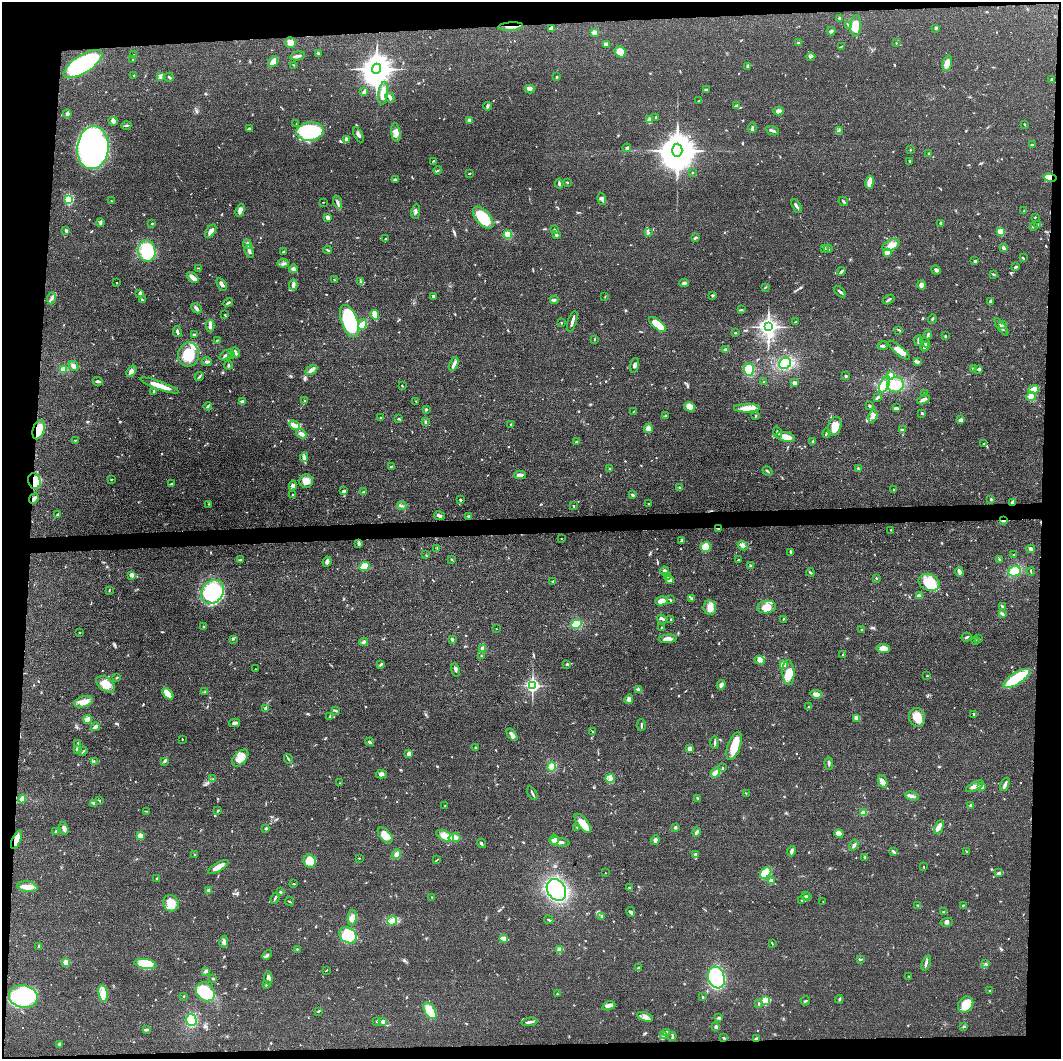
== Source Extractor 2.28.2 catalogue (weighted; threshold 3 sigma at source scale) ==
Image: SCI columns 3-4235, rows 17-4243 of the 4237 x 4258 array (HDU 1 of 3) = the unmasked area's bounding box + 8 px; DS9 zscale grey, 4 x 4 block average (1 PNG px = mean of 4 x 4 image px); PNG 1063 x 1061 px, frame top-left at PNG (2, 2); each listed source drawn as its Kron ellipse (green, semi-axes under 4 px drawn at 4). Shown black and unused: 9% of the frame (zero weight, under 3 of 4 exposures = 1% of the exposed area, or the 3 px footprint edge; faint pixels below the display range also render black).
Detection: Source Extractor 2.28.2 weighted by HDU 2 'WHT'. Background 0.0573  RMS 0.0053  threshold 0.024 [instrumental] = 3 sigma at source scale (4.5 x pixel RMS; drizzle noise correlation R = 1.50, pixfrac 1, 0.05/0.05 arcsec/px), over >= 5 px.
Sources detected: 813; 1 inside a brighter object's white glare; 2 cosmic-ray / hot-pixel residue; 1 long thin detection or spike segment (spike, bleed or trail) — neither listed nor drawn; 12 coinciding with a brighter row at this scale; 44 inside a brighter listed object's ellipse — not listed separately; of the other 753, all 500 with FLUX_AUTO >= 1.77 (the completeness limit of this list) listed and drawn (253 fainter detections not listed), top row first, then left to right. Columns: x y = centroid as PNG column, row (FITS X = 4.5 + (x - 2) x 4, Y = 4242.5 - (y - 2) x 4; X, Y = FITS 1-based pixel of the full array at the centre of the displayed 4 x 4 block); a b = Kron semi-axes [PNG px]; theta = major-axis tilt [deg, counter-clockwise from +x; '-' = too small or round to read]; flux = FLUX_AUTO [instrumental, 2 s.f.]
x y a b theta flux
840 18 2 2 - 7.1
849 25 2 2 - 1.8
856 26 11 5 89 68
511 27 12 2 4 15
551 28 4 3 - 7.9
936 28 4 3 - 3.9
831 31 4 2 - 4.4
594 32 2 2 - 84
290 43 6 5 - 23
798 43 3 2 - 2
896 43 2 2 - 1.8
606 44 3 2 - 19
841 46 3 2 - 2.2
620 52 6 5 - 35
318 53 2 2 - 4.9
133 55 2 2 - 2.6
297 56 7 2 12 11
811 57 4 2 - 4.7
133 60 2 2 - 2.7
273 62 6 2 51 61
947 63 8 4 75 33
83 64 22 9 32 410
294 65 2 2 - 2
748 66 3 3 - 4.4
376 69 5 4 - 6500
134 75 2 2 - 2.2
161 77 3 2 - 4.6
169 77 5 2 - 4.2
557 77 3 2 - 3.3
1051 79 4 2 - 2.9
530 89 5 3 - 6.1
706 90 3 2 - 6.6
364 92 4 2 - 12
383 93 11 4 83 29
390 97 5 2 - 9
699 101 3 2 - 2
487 106 4 2 - 4.6
736 106 3 2 - 8.3
778 111 5 3 - 13
67 114 4 3 - 14
656 117 2 2 - 2.9
469 120 3 2 - 8.7
650 120 4 3 - 23
113 121 4 3 - 8.7
296 124 2 2 - 2.4
1025 124 3 2 - 2
126 125 5 2 - 4.1
752 128 5 2 - 6.3
249 129 2 2 - 6.9
839 130 2 2 - 2.6
310 131 13 9 7 330
772 131 7 2 -21 7.9
396 132 9 4 -82 21
358 135 8 3 -62 8.5
346 139 3 2 - 11
1032 145 3 2 - 3.7
93 148 21 15 84 950
627 148 4 3 - 7
677 150 7 5 88 13000
910 150 2 2 - 2.1
929 153 2 2 - 4.1
433 161 3 2 - 2.3
910 161 3 2 - 3.4
438 170 4 2 - 2.8
693 172 2 2 - 2
470 173 3 2 - 2.5
1050 178 6 3 -11 41
395 180 3 2 - 8.1
567 182 2 2 - 3.1
870 182 6 3 80 39
559 183 5 2 - 5.5
69 199 3 2 - 170
602 199 6 3 -80 9
111 201 2 2 - 1.9
843 201 5 2 - 4.3
323 202 2 2 - 1.9
337 202 6 3 -73 7.9
796 206 7 2 -59 8.5
240 210 7 3 70 12
416 211 7 2 82 6.5
1024 211 2 2 - 1.9
327 217 3 3 - 10
1035 217 2 2 - 1.9
483 218 13 7 -48 120
100 223 4 3 - 4.8
152 223 2 2 - 6.7
941 223 2 2 - 8.8
1038 224 3 2 - 3.3
1033 226 3 2 - 3
66 230 4 2 - 3.9
554 230 4 2 - 4.1
211 231 7 4 55 14
1001 231 3 3 - 36
648 233 3 2 - 2.8
508 234 4 4 - 28
556 235 4 2 - 7.6
695 238 4 2 - 3.1
385 239 4 2 - 2.1
247 244 5 2 - 4.8
891 245 9 5 24 24
1003 248 3 3 - 6.4
824 249 3 2 - 3.4
828 249 4 2 - 2.3
328 250 4 2 - 2.8
147 251 11 8 -85 160
249 251 6 3 -72 11
283 252 3 2 - 4
887 253 3 2 - 5.4
1023 258 3 2 - 2.2
975 261 3 3 - 5.6
283 263 5 3 - 8
1016 267 3 3 - 3.4
199 268 3 2 - 1.9
293 269 4 3 - 5.7
936 270 5 3 - 7.2
841 271 4 2 - 6.7
993 274 3 2 - 2.7
193 277 7 3 -42 27
334 279 3 2 - 2
361 281 3 2 - 1.9
117 283 2 2 - 3.3
684 283 4 3 - 8.2
222 284 7 3 -56 9.7
293 285 5 3 - 12
922 285 4 3 - 19
765 287 3 2 - 1.8
840 292 7 2 -42 7.5
140 293 4 2 - 9.8
434 296 3 3 - 8.4
713 296 4 2 - 3.9
605 297 3 2 - 1.9
52 298 6 3 68 9.6
889 299 6 2 30 6.4
142 300 4 2 - 4.4
554 300 4 3 - 5.2
990 301 3 2 - 5.4
228 302 5 2 - 4.6
196 308 5 3 - 8.1
741 310 3 2 - 2.9
225 315 2 2 - 2.7
375 315 5 3 - 26
932 319 4 2 - 2.3
349 321 17 8 -70 320
572 321 11 2 72 16
795 322 2 2 - 1.8
561 323 2 2 - 3.3
362 325 5 4 - 29
658 325 10 4 -40 60
1003 325 2 2 - 1.8
210 326 6 3 -87 11
768 327 3 3 - 2100
1001 327 10 2 -55 10
898 330 3 2 - 2.8
177 332 5 2 - 8.4
735 333 3 2 - 2.7
195 335 3 2 - 7.6
928 335 4 2 - 5.6
945 336 2 2 - 2.6
594 339 2 2 - 2.3
217 340 2 2 - 3
918 341 5 2 - 6
925 342 5 2 - 5.2
883 346 5 2 - 5.8
925 347 5 3 - 7.9
726 350 3 2 - 3.9
899 350 14 4 -41 27
235 352 5 2 - 8.5
189 355 12 10 83 85
226 355 7 2 32 8
232 356 3 2 - 2.7
207 362 5 2 - 5.5
917 362 4 3 - 4.5
785 363 6 5 - 100
454 364 7 3 64 12
228 365 4 2 - 3.5
635 365 7 2 74 10
74 366 5 4 - 9.7
63 369 4 3 - 16
973 369 3 2 - 5.1
979 369 2 2 - 11
311 370 6 3 32 13
749 370 6 5 - 59
131 371 6 4 51 11
846 376 2 2 - 4
890 376 4 3 - 19
199 377 5 2 - 4.2
98 381 5 2 - 5.6
764 381 2 2 - 1.9
794 383 3 3 - 8.6
885 384 8 4 63 21
895 385 8 7 - 61
160 386 20 3 -19 52
402 386 2 2 - 2
1034 389 5 4 - 25
154 391 2 2 - 4.5
924 394 3 2 - 2.5
1031 396 5 4 - 25
877 398 4 2 - 3.4
923 399 7 3 30 12
304 401 3 2 - 2.6
415 401 2 2 - 2
242 402 2 2 - 28
208 406 4 2 - 4.9
869 406 3 2 - 3.1
690 407 5 4 - 36
747 408 13 4 1 40
896 408 3 2 - 3.2
426 410 4 2 - 2.1
633 412 3 2 - 2.1
922 413 2 2 - 3.7
665 416 3 2 - 2.5
756 416 2 2 - 3.2
873 416 7 3 74 9.4
380 417 2 2 - 2.1
398 419 3 2 - 2.1
961 420 3 2 - 15
425 422 4 2 - 4.9
511 424 2 2 - 1.9
295 425 6 3 -32 20
835 426 10 6 72 34
648 428 5 3 - 22
39 430 10 5 71 49
902 430 3 3 - 3.9
778 433 6 2 -73 4.6
826 433 5 2 - 5.3
301 434 5 3 - 17
786 437 9 4 -12 42
75 440 2 2 - 2.5
576 442 3 2 - 2.7
813 442 3 2 - 6.6
983 443 2 2 - 1.8
304 457 5 3 - 7.6
391 466 4 2 - 2.9
609 468 2 2 - 1.8
858 469 4 2 - 3.6
768 471 5 2 - 3.8
520 475 6 3 3 21
111 479 3 2 - 1.9
34 481 8 6 -73 40
306 481 7 7 - 31
172 484 3 2 - 3.5
293 485 5 4 - 6.3
679 488 3 2 - 3.3
893 490 2 2 - 1.8
344 491 3 2 - 3.2
364 492 4 2 - 3.1
293 495 3 2 - 3.2
633 495 3 2 - 6
34 499 5 3 - 14
991 499 2 2 - 3.5
460 500 3 2 - 4.5
1012 502 4 3 - 9.1
209 504 2 2 - 2.4
648 504 2 2 - 1.9
402 506 5 2 - 5.1
574 506 3 2 - 2.5
57 515 4 2 - 3.7
439 516 5 3 - 7.6
468 516 2 2 - 16
1003 520 4 2 - 5.1
718 528 2 2 - 6.1
891 530 2 2 - 2
561 538 2 2 - 2.5
681 540 2 2 - 3.8
359 544 4 2 - 6.7
743 546 5 2 - 6.7
706 547 5 5 - 58
437 548 2 2 - 2.7
1031 549 4 3 - 12
791 552 3 2 - 8.4
426 555 2 2 - 2
1014 555 2 2 - 2.1
999 559 2 2 - 2.9
240 560 2 2 - 2.5
451 560 3 2 - 2.6
738 560 2 2 - 11
327 562 5 4 - 7.9
365 566 5 3 - 70
751 566 3 3 - 3.7
665 571 4 3 - 6
1015 571 6 5 - 56
810 572 4 2 - 3.7
959 572 5 2 - 16
1031 572 4 2 - 2.6
132 575 3 3 - 16
667 577 3 2 - 3.5
876 578 2 2 - 2.7
670 580 3 2 - 4.6
553 581 3 2 - 3.1
929 582 10 8 -21 66
109 590 2 2 - 2
213 592 13 10 50 300
919 596 3 2 - 20
692 599 3 2 - 6.4
670 600 4 2 - 2.6
661 601 6 4 14 20
710 607 7 6 - 25
767 607 9 6 8 42
1002 607 4 2 - 5.8
1002 614 4 3 - 5.7
662 619 5 2 - 5
671 619 2 2 - 3.5
783 619 3 2 - 2.8
576 624 5 4 - 30
204 627 3 2 - 2.8
661 628 3 2 - 1.9
496 629 2 2 - 2.4
862 629 2 2 - 3.4
79 633 2 2 - 2.1
967 637 5 2 - 4.6
233 639 3 2 - 2
452 639 3 2 - 6
668 639 9 4 5 18
979 639 2 2 - 2.3
975 640 2 2 - 4.6
364 642 4 3 - 5.4
483 648 4 2 - 4.5
883 648 7 4 -9 24
842 655 3 2 - 2.3
481 656 2 2 - 2.4
760 660 5 3 - 8.9
381 664 4 2 - 4.8
567 664 2 2 - 6.8
783 665 4 3 - 22
255 669 2 2 - 2
456 670 7 2 -77 6.1
788 673 12 6 -88 35
927 676 2 2 - 1.8
117 678 3 2 - 3
1016 678 15 5 33 150
106 684 10 6 -37 40
532 685 2 2 - 950
721 685 5 3 - 13
638 689 4 2 - 5.7
205 692 3 2 - 2.5
168 694 7 3 -46 36
816 694 6 3 -14 28
629 699 5 4 - 9
83 702 9 5 15 23
809 707 4 2 - 2.7
265 708 4 2 - 5.5
336 711 3 2 - 2.9
974 714 3 2 - 3.2
330 716 4 2 - 3
917 717 9 8 - 41
857 718 3 2 - 20
88 719 4 2 - 38
235 723 5 2 - 11
641 725 6 2 -89 4.5
95 727 4 3 - 9.8
593 732 2 2 - 2.7
512 735 7 3 -54 18
182 739 2 2 - 2.5
370 742 4 2 - 4.4
715 742 6 2 -90 5.4
78 744 3 2 - 8.8
734 746 15 6 70 57
475 748 2 2 - 12
690 749 3 3 - 17
78 750 4 3 - 5.2
83 751 4 2 - 3.4
409 754 3 3 - 11
240 758 10 6 46 39
288 759 5 2 - 3.7
94 761 2 2 - 1.9
165 761 3 3 - 5
829 763 6 2 -89 6.3
552 767 4 4 - 28
722 768 3 2 - 3.1
715 773 5 2 - 39
381 774 5 3 - 9.6
610 778 4 3 - 8.3
213 779 2 2 - 2
883 781 7 4 -68 13
340 783 2 2 - 1.8
1005 784 7 3 67 9.7
975 786 10 3 26 14
981 787 3 3 - 11
532 793 7 2 -62 4.9
746 793 2 2 - 1.9
912 796 7 3 -14 11
697 798 2 2 - 2.8
22 799 4 3 - 16
100 801 2 2 - 2.4
94 803 4 2 - 6.7
971 805 2 2 - 29
445 806 2 2 - 2.1
218 810 3 2 - 2.6
146 811 3 2 - 2.3
863 813 2 2 - 97
583 823 11 5 -52 39
577 827 2 2 - 2.1
675 827 3 2 - 5.8
939 827 7 4 65 17
64 828 6 4 -73 9.5
266 828 3 2 - 5.2
56 832 3 2 - 6.5
696 832 5 2 - 7.7
839 834 4 3 - 17
385 835 9 5 -50 37
140 836 2 2 - 93
445 836 9 5 -25 43
454 838 6 4 10 15
17 840 10 4 67 26
554 840 5 4 - 20
655 840 5 4 - 9.5
559 842 10 3 -8 19
481 843 5 2 - 5.4
854 845 6 2 57 6.8
791 851 5 3 - 9.1
893 851 2 2 - 2.9
967 852 4 2 - 2.6
396 854 5 3 - 14
695 854 4 3 - 8.2
194 855 2 2 - 2
865 857 3 3 - 4.3
359 858 2 2 - 2.2
437 860 3 2 - 2.3
310 861 7 6 - 40
218 867 11 4 32 27
924 867 2 2 - 2.7
605 873 2 2 - 2
766 873 6 4 45 85
998 873 3 2 - 3.9
156 879 2 2 - 3.9
771 880 3 2 - 7.4
294 884 3 2 - 2.4
28 887 10 5 -7 30
629 887 3 2 - 3
209 890 3 3 - 4.6
556 890 11 9 -58 500
280 892 2 2 - 5.5
805 896 3 2 - 4
432 897 2 2 - 2.9
808 897 4 2 - 5
275 898 5 2 - 4.6
802 900 2 2 - 2.4
289 901 4 2 - 3.3
823 901 2 2 - 2
171 903 8 7 - 50
917 905 3 2 - 2.1
963 905 3 2 - 2.2
631 912 5 3 - 6.6
944 912 3 2 - 3.9
601 916 3 2 - 3.2
352 918 8 4 84 20
549 920 5 2 - 4
392 921 5 4 - 12
947 922 6 3 11 7.5
348 935 10 7 -35 120
504 938 3 2 - 29
224 942 6 4 78 9.1
772 944 3 2 - 2.2
39 946 3 2 - 3.6
297 949 2 2 - 4
560 950 2 2 - 110
267 955 5 2 - 6.8
861 959 3 2 - 3.6
66 962 2 2 - 110
926 963 8 2 72 8
145 964 11 5 -10 97
986 964 3 2 - 2.2
638 967 3 2 - 2.8
327 970 2 2 - 1.8
206 971 3 2 - 9.4
909 976 2 2 - 1.9
213 978 2 2 - 4.2
268 978 7 4 -86 11
716 978 11 8 -71 590
266 985 3 2 - 2.6
990 991 2 2 - 2.5
205 992 10 8 -46 150
103 993 8 4 -81 37
557 994 2 2 - 1.9
23 997 14 11 -11 250
184 997 3 2 - 2.2
703 997 3 2 - 2.6
839 999 4 2 - 3.9
765 1000 2 2 - 270
805 1001 5 2 - 4
759 1004 2 2 - 1.8
966 1005 9 7 52 62
609 1006 7 3 19 10
319 1011 4 2 - 2.6
430 1011 9 5 -57 93
645 1017 8 3 -20 13
718 1018 3 2 - 4
191 1020 6 5 - 81
377 1021 2 2 - 2.9
383 1021 2 2 - 36
530 1022 8 2 7 9.9
716 1027 3 3 - 9.7
964 1027 3 2 - 3.1
146 1030 4 2 - 7.8
666 1032 3 2 - 2.1
663 1036 3 2 - 3.2
672 1036 4 2 - 2.7
723 1038 3 2 - 3.9
756 1039 3 2 - 7.6
59 1044 2 2 - 19
Overlapping masked pixels (flux is a lower limit): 10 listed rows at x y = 511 27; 1050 178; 39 430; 34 481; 34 499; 1012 502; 1003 520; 718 528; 17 840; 756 1039
Diffuse or blended objects may show on this block-average render without a row.